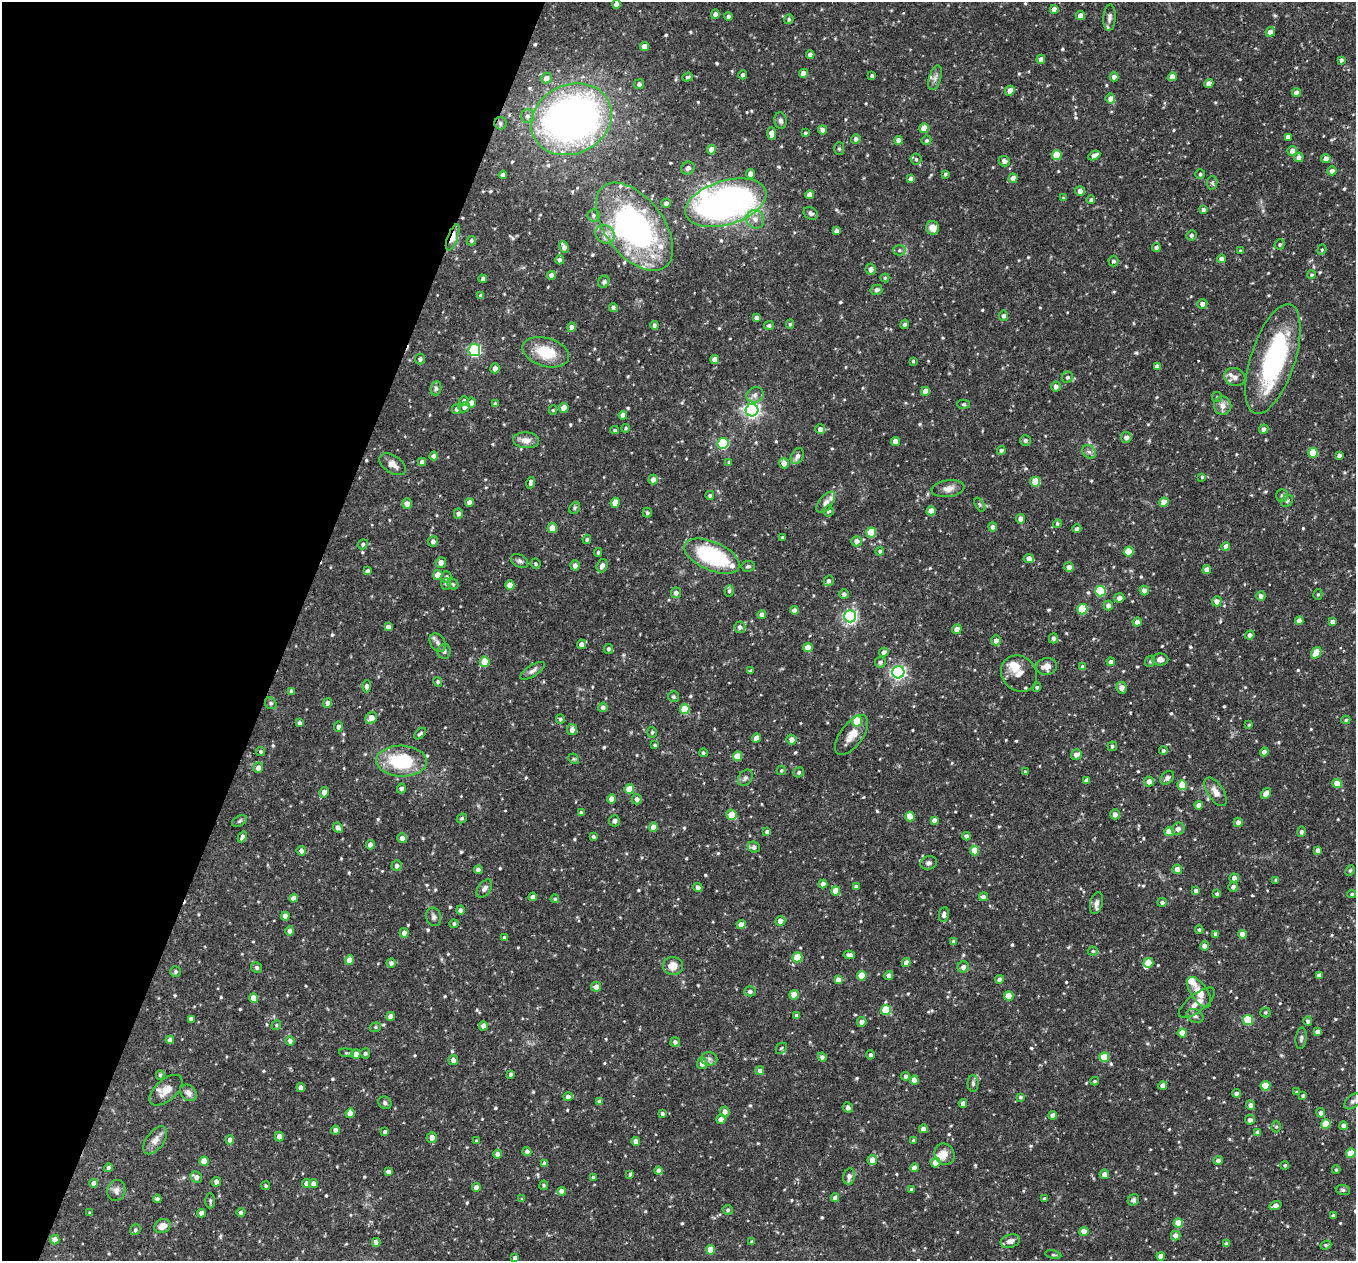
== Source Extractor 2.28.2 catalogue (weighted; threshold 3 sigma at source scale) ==
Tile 9 of 4 x 4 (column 1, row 3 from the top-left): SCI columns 3-1356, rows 1524-2782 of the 5421 x 5435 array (HDU 1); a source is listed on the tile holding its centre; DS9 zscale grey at full resolution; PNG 1358 x 1263 px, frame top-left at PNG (2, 2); each listed source drawn as its Kron ellipse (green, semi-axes under 4 px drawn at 4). Shown black and unused: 21% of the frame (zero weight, under 2 of 3 exposures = <1% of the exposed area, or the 3 px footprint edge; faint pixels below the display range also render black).
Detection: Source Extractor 2.28.2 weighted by HDU 2 'WHT'; one run over the whole footprint, this tile lists its part. Background 0.0768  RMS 0.0052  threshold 0.0233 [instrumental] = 3 sigma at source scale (4.5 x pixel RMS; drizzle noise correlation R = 1.50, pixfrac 1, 0.05/0.05 arcsec/px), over >= 5 px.
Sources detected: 688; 4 inside a brighter object's white glare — neither listed nor drawn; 18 inside a brighter listed object's ellipse — not listed separately; of the other 666, all 500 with FLUX_AUTO >= 0.7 (the completeness limit of this list) listed and drawn (166 fainter detections not listed), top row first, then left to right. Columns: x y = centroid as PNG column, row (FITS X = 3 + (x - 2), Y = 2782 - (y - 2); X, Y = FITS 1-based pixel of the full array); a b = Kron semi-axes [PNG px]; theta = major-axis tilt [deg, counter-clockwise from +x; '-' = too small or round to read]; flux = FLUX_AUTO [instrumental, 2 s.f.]
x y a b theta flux
616 4 4 4 - 2.4
1054 9 4 4 - 3.9
715 14 5 4 - 2.4
728 16 4 4 - 1.4
1080 16 4 4 - 4
1109 18 13 6 87 2.2
789 19 5 4 - 0.92
1270 32 5 4 - 3.2
645 47 4 4 - 4.8
810 55 4 4 - 2.2
1041 59 5 4 - 2.4
1341 60 4 3 - 1.2
803 73 4 4 - 3.3
743 75 4 4 - 1.4
872 76 3 3 - 1.1
688 77 5 4 - 0.91
1114 77 4 4 - 3.3
1172 77 4 4 - 4.9
546 78 5 5 - 2.7
935 78 12 6 72 2.3
639 84 5 4 - 1.3
1209 84 4 4 - 3.2
1010 91 5 4 - 3.8
1296 93 4 4 - 3.2
1110 98 5 5 - 2.9
527 116 7 6 - 1.7
571 119 41 34 26 270
781 121 8 6 -80 1.6
500 123 6 6 - 1.3
924 128 5 4 - 7.7
823 130 4 4 - 2.3
805 133 4 3 - 0.77
771 134 6 4 -87 3.4
1288 137 4 4 - 2.5
856 139 5 4 - 1.7
899 140 4 4 - 3.9
926 140 5 4 - 1.1
839 149 6 5 - 0.92
711 150 5 4 - 5.2
1292 151 5 4 - 3.1
1057 155 5 5 - 16
1094 155 6 4 28 3.3
1299 157 4 4 - 2.6
916 159 5 5 - 0.87
1326 159 4 4 - 2.8
1004 161 6 5 - 2
688 168 7 6 - 1.9
1332 171 4 4 - 2.7
750 174 5 4 - 2.6
945 174 3 3 - 0.78
1200 174 5 5 - 0.82
503 175 4 4 - 2.1
1013 178 5 4 - 3.2
911 179 4 4 - 2.5
1212 183 6 5 - 0.99
1080 191 5 4 - 2.6
810 195 4 4 - 4.6
1063 198 4 4 - 1.2
1091 200 4 4 - 1.1
666 203 5 4 - 1.8
726 203 42 22 17 190
1203 210 4 4 - 1.4
811 213 7 5 -32 1.2
593 215 6 6 - 1.2
755 219 9 8 - 3.6
635 227 51 29 -52 130
933 228 7 6 - 5.2
836 231 4 4 - 1.6
605 234 10 8 -39 3.5
1191 235 5 5 - 1.4
453 237 14 5 69 6.7
471 241 5 4 - 0.94
1280 244 5 4 - 0.93
564 247 6 4 -63 2.7
1156 247 4 4 - 2.1
899 250 6 5 - 1.2
1322 250 5 4 - 0.83
1241 251 4 4 - 1
1221 259 4 4 - 1.9
560 260 4 4 - 1.7
1113 261 5 5 - 1.2
871 269 5 5 - 2.7
552 275 4 4 - 2.9
1312 275 4 4 - 0.81
885 278 4 4 - 0.72
483 279 4 3 - 1.3
604 282 6 5 - 1.1
876 290 6 5 - 1.5
481 296 4 4 - 1.7
1202 304 5 4 - 2.6
613 307 4 4 - 1.3
1004 316 5 4 - 1.7
757 318 4 4 - 2
790 324 5 4 - 0.73
904 324 4 4 - 1.1
654 325 4 3 - 1.5
769 325 5 4 - 0.98
572 327 5 4 - 2.6
474 350 6 5 - 83
546 352 24 14 -17 17
420 359 5 5 - 1.4
1273 359 57 22 72 77
715 360 4 4 - 4.1
913 361 4 4 - 0.72
1157 366 4 4 - 2.3
495 368 5 4 - 2.6
1067 377 6 5 - 1.2
1235 377 11 9 -21 2.9
1056 386 5 4 - 2.2
436 388 7 5 77 1.2
925 391 4 4 - 5
755 395 9 7 31 2.4
1217 397 5 5 - 0.71
464 401 5 4 - 1.7
471 402 5 5 - 2.5
495 404 4 4 - 1.5
963 404 6 4 1 0.75
1223 406 9 8 - 3.3
464 407 6 5 - 1.6
564 408 5 4 - 6.1
457 409 5 4 - 1.5
553 410 5 4 - 0.7
752 410 6 6 - 170
623 415 4 4 - 3.3
626 428 4 4 - 0.75
820 429 5 4 - 2.6
1264 429 5 4 - 1.8
615 430 4 3 - 0.92
1126 437 5 5 - 2.6
526 440 13 8 -4 4
1025 440 5 5 - 1.1
895 441 4 4 - 4.1
723 443 5 5 - 40
1001 450 4 4 - 1.3
1089 452 7 6 - 1.5
1313 453 5 5 - 16
1339 455 4 3 - 1.6
434 456 4 4 - 2.4
797 456 8 6 59 1.8
422 462 4 4 - 2.2
729 462 4 4 - 0.79
784 463 5 5 - 3.6
393 464 15 8 -33 3.7
1202 477 4 4 - 0.74
653 480 5 4 - 2.8
1035 482 5 5 - 13
530 483 6 3 76 1.4
948 489 16 8 8 3.7
710 495 4 4 - 1.1
1282 495 6 5 - 1.1
1287 501 6 5 - 1.1
469 502 4 4 - 2.8
826 502 12 6 51 2.3
1164 502 5 4 - 8.2
407 503 5 5 - 2.9
615 503 5 4 - 5.6
980 505 8 4 -59 0.88
575 508 6 4 61 0.82
829 511 5 5 - 1.2
931 511 4 4 - 5.6
647 513 5 4 - 1
458 514 5 4 - 1.8
1021 519 5 4 - 2.5
1057 524 4 4 - 0.9
993 527 4 4 - 1.9
552 528 5 4 - 8.5
1077 529 4 4 - 1.5
871 533 5 5 - 18
782 538 3 3 - 0.99
587 539 5 4 - 0.83
433 541 5 5 - 1.7
857 541 5 5 - 2.9
363 544 5 4 - 0.98
1226 546 4 4 - 2.8
880 551 4 4 - 1.1
1129 551 5 5 - 15
598 552 4 3 - 0.74
712 556 29 14 -23 48
1029 559 5 4 - 2.9
520 561 9 6 -28 1.5
441 563 5 5 - 3.5
535 564 5 5 - 0.86
575 565 5 4 - 2.4
602 566 7 5 72 2.9
748 566 7 5 10 1.1
1069 567 5 5 - 2.5
1207 570 4 4 - 3.9
368 571 4 3 - 1.3
438 575 5 4 - 6.3
446 577 6 5 - 1.2
829 581 5 4 - 1.3
446 584 6 5 - 0.87
453 584 6 5 - 0.72
510 585 5 4 - 5.3
1144 590 5 4 - 2.1
729 591 6 4 79 1.2
1100 591 5 5 - 34
676 593 5 5 - 1.7
844 594 4 4 - 1.5
1318 594 5 4 - 0.8
1261 596 4 4 - 2.1
1119 598 5 5 - 2.7
1217 601 5 5 - 2.6
1108 605 5 4 - 2.5
1082 609 5 5 - 21
794 610 4 4 - 2.9
762 614 4 4 - 2.3
850 616 6 6 - 120
1299 621 4 4 - 3.1
1137 622 4 4 - 2.7
1332 622 4 4 - 1.9
388 627 4 4 - 2.6
740 627 5 5 - 2.1
957 629 5 4 - 3.1
1250 635 4 4 - 2.4
1053 638 5 4 - 1.6
996 640 5 5 - 2.8
438 643 10 7 -57 2.2
581 644 5 4 - 2.5
808 648 5 4 - 8
608 649 5 4 - 1.2
444 651 7 6 - 1.5
884 652 5 4 - 2.5
1316 653 6 4 55 11
1160 660 8 6 -1 2.4
1150 661 6 5 - 0.87
485 662 5 5 - 13
880 662 5 5 - 1.4
1111 662 4 4 - 1.8
1047 666 10 8 9 4
1083 667 4 4 - 2.1
533 671 14 5 32 2.2
751 671 4 3 - 1
898 672 6 6 - 130
1019 674 19 17 -48 6
438 682 5 4 - 0.78
367 686 6 4 86 1.8
1037 687 4 4 - 0.84
1122 688 6 5 - 3.1
291 691 4 3 - 1.2
673 697 5 5 - 1.1
271 703 6 5 - 0.91
328 703 5 4 - 2.6
603 707 4 4 - 2.2
685 709 5 5 - 18
371 718 6 5 - 4.7
560 719 4 4 - 1.1
1346 720 4 4 - 0.8
857 721 5 5 - 12
299 723 4 3 - 1.5
1249 725 3 3 - 0.76
338 727 5 4 - 1.8
572 729 6 5 - 2.6
652 732 5 4 - 0.92
420 734 7 3 43 1.2
852 735 23 11 53 6.8
756 738 5 4 - 3.6
791 739 5 4 - 2.6
655 745 4 3 - 0.74
1112 746 5 4 - 0.94
260 751 4 4 - 0.76
1163 751 4 4 - 0.97
1264 752 4 4 - 2.9
703 753 4 4 - 0.96
1076 754 6 5 - 3
738 756 5 4 - 9.2
574 759 6 4 -43 0.8
402 761 25 15 -2 34
258 768 5 4 - 2.6
781 770 5 4 - 0.75
799 772 5 4 - 1.1
1025 772 3 3 - 0.89
745 778 9 6 55 1.5
1167 778 8 5 40 1.5
1087 780 4 4 - 2.1
1149 782 5 5 - 3.1
1337 783 4 4 - 8.9
1182 785 5 5 - 12
401 788 5 4 - 2
629 789 5 4 - 11
324 792 5 4 - 2.6
1216 792 16 8 -58 3.8
1266 794 6 4 55 4.5
612 799 4 4 - 4.5
637 799 5 5 - 1.9
1199 805 4 4 - 2.7
581 813 4 4 - 1
1115 814 5 5 - 3
732 815 5 5 - 11
910 817 5 4 - 7.7
462 818 5 4 - 0.91
934 820 4 4 - 2.5
239 821 8 5 27 1
614 821 6 5 - 1.3
1238 822 4 4 - 2.3
653 827 4 4 - 4
338 828 5 4 - 2.4
1178 829 6 6 - 2.3
767 832 4 4 - 1.4
1169 832 5 4 - 12
1301 832 5 4 - 1.3
966 836 4 4 - 1.7
242 837 6 4 64 1.7
593 837 4 4 - 1
402 838 5 4 - 2.6
370 845 5 4 - 2.8
754 847 6 5 - 1.5
974 850 5 4 - 10
1318 850 4 4 - 2.7
301 851 5 5 - 2.2
929 863 8 6 19 1.5
397 866 5 5 - 1.7
1177 869 5 4 - 3.1
478 870 4 4 - 2.6
1350 871 6 4 62 0.85
1234 878 5 4 - 3.3
1276 880 4 3 - 0.83
823 884 4 4 - 3.4
698 887 4 4 - 2.4
856 887 4 4 - 1.8
1233 887 5 5 - 1.5
484 889 10 6 55 1.9
836 891 4 4 - 7.6
1196 891 4 4 - 2.2
1217 894 4 4 - 0.88
1352 894 4 3 - 0.72
533 897 4 4 - 1.9
983 897 4 4 - 1.6
294 898 4 4 - 2.7
555 899 4 4 - 0.8
1162 902 5 4 - 1.4
1096 903 11 6 75 2.6
460 910 4 4 - 1.4
944 915 7 5 83 2.3
285 916 4 4 - 2.8
434 917 9 7 -73 1.7
780 921 5 5 - 3.3
454 924 4 4 - 1.1
741 925 4 4 - 4.7
1199 930 4 3 - 0.81
290 931 4 4 - 2.2
404 933 5 4 - 2.4
1216 934 4 4 - 2.5
1242 934 4 4 - 6.2
504 937 3 3 - 0.73
954 942 4 4 - 2.1
1204 946 4 4 - 2.7
1093 951 5 4 - 0.92
849 955 6 4 -8 1.9
797 957 5 5 - 15
350 960 5 4 - 5.2
391 963 4 4 - 1.7
906 963 4 4 - 2.8
1148 963 5 5 - 7.1
673 966 10 9 - 5.9
257 967 6 5 - 1.1
963 967 6 5 - 2.4
175 971 5 5 - 1.1
889 975 4 4 - 2.6
1319 975 4 3 - 1.6
862 976 5 4 - 12
1000 979 4 4 - 1.8
838 980 4 4 - 3.7
596 987 5 4 - 3.4
750 991 5 5 - 1.8
1199 992 18 8 -56 6.6
794 995 4 4 - 7.3
1009 996 5 4 - 8.7
254 998 5 4 - 7.6
1197 1003 22 8 38 5.5
886 1010 5 5 - 20
1265 1012 5 5 - 0.94
390 1016 4 4 - 3.1
797 1016 4 4 - 2.3
1195 1016 9 6 -26 1.7
191 1019 4 4 - 2
1248 1020 5 5 - 24
1308 1021 5 4 - 1.3
862 1022 5 5 - 2.5
276 1025 5 4 - 0.73
483 1026 4 4 - 2.7
375 1027 6 4 21 0.74
1317 1031 4 4 - 2.3
1182 1033 4 4 - 6
1301 1038 11 5 84 1.3
170 1040 4 4 - 2.3
290 1041 4 4 - 2.1
675 1042 5 4 - 1.7
781 1048 6 5 - 0.79
346 1053 7 4 -5 0.8
365 1053 5 5 - 1
356 1054 5 4 - 3
870 1055 4 4 - 1.4
822 1057 4 4 - 1.2
1104 1057 5 5 - 15
709 1059 8 6 -2 1.7
453 1060 5 4 - 2.6
702 1064 5 5 - 2.8
760 1071 4 4 - 2.1
511 1074 4 3 - 0.98
160 1075 5 4 - 0.86
906 1076 4 4 - 1.4
914 1080 4 4 - 5.2
1095 1081 4 3 - 0.71
973 1083 8 5 -89 1.2
1163 1086 4 4 - 3.2
1265 1086 5 4 - 15
301 1087 4 4 - 2.5
166 1090 20 10 41 6.4
1297 1092 4 4 - 0.83
188 1093 9 7 -47 2.4
1236 1093 4 4 - 1.8
1303 1095 3 3 - 0.8
568 1097 4 4 - 2
1021 1097 4 3 - 1.1
1352 1101 10 6 44 1.6
600 1102 4 4 - 2.2
385 1103 7 6 - 1.2
963 1103 4 4 - 2.5
1250 1105 4 4 - 2.3
848 1107 5 5 - 1.3
725 1112 5 5 - 3
350 1113 5 4 - 3.8
1321 1113 4 4 - 2.4
662 1114 4 4 - 1
1053 1115 4 4 - 2.8
721 1119 4 4 - 3.6
1250 1120 5 4 - 2.2
1326 1124 5 4 - 12
1343 1126 4 4 - 2.2
1276 1127 6 4 90 0.83
923 1129 4 4 - 2.5
335 1130 4 4 - 2.1
385 1132 4 3 - 1.3
1258 1133 4 4 - 2.6
279 1137 5 4 - 4.4
432 1137 5 5 - 3.5
155 1140 16 8 54 4.1
230 1140 4 4 - 2.8
914 1140 4 3 - 1.1
477 1141 4 4 - 1.1
636 1141 4 4 - 3.6
527 1152 4 4 - 1.8
1351 1153 5 4 - 11
498 1154 4 4 - 3.1
944 1154 11 9 -57 4.3
872 1160 5 4 - 5.6
1218 1160 4 4 - 2.1
204 1161 5 4 - 7.5
936 1163 5 4 - 6
544 1164 4 4 - 2.4
1285 1165 4 4 - 0.85
108 1168 4 4 - 1.3
914 1168 4 4 - 2.5
1336 1170 4 3 - 0.78
659 1171 4 4 - 2.4
389 1172 4 4 - 2.5
630 1174 4 3 - 0.87
1104 1174 5 4 - 2.8
849 1176 8 5 79 2.4
196 1177 6 5 - 2.5
593 1177 4 4 - 0.92
216 1182 5 4 - 2.5
94 1183 4 4 - 2.6
307 1183 4 4 - 2.5
313 1184 4 4 - 2.4
544 1185 5 4 - 0.87
266 1186 4 4 - 0.76
476 1187 4 4 - 2.5
911 1189 3 3 - 1.1
116 1190 10 9 - 2.5
1343 1190 7 5 -9 1.1
562 1191 4 4 - 3.2
835 1198 4 4 - 2.6
1044 1198 3 3 - 0.89
157 1199 4 4 - 1.6
522 1199 4 4 - 0.71
1133 1200 6 5 - 1.2
210 1201 7 4 90 0.83
1275 1205 6 4 20 2.9
728 1210 5 5 - 1
90 1213 3 3 - 0.92
201 1213 4 4 - 2.6
241 1213 4 4 - 1.4
1333 1216 4 3 - 1.2
1178 1223 4 4 - 9.1
162 1226 8 6 25 4.1
135 1230 6 5 - 1.1
1084 1231 4 4 - 4.5
1176 1236 4 4 - 3.1
55 1239 5 4 - 4.5
1010 1241 10 6 16 2.3
376 1242 4 4 - 2.6
752 1242 4 4 - 0.85
1226 1244 4 4 - 2.3
1326 1245 5 3 - 1
711 1250 4 4 - 8
1053 1254 8 4 -13 0.86
1161 1256 4 4 - 4
515 1258 4 4 - 1.6
Overlapping masked pixels (flux is a lower limit): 2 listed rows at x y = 500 123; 453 237